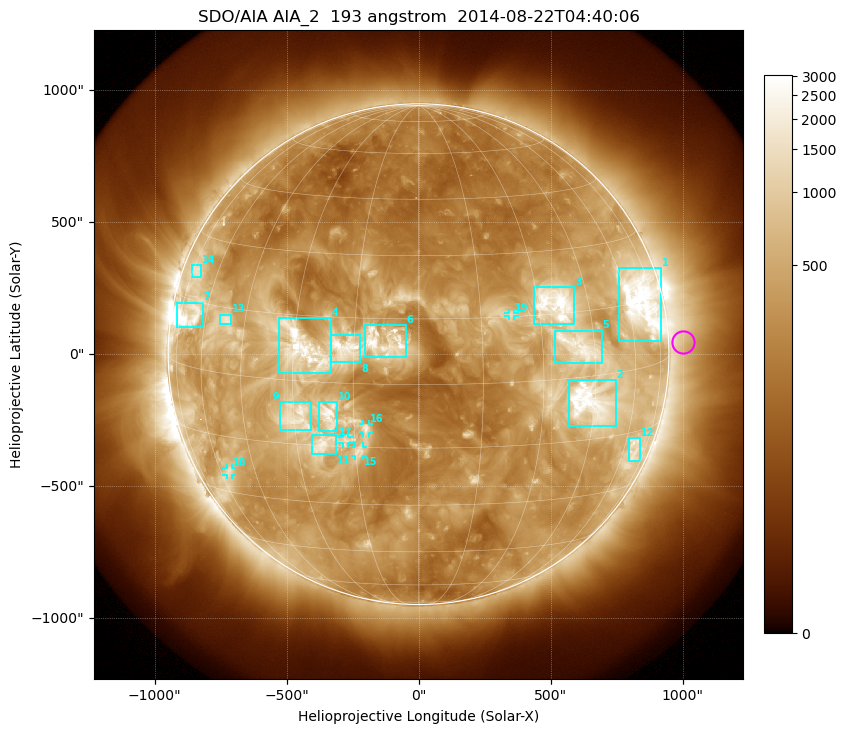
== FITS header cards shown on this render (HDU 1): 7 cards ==
TELESCOP= 'SDO/AIA'
INSTRUME= 'AIA_2'
WAVELNTH=                  193
WAVEUNIT= 'angstrom'
DATE-OBS= '2014-08-22T04:40:06.84'
CTYPE1  = 'HPLN-TAN'
CTYPE2  = 'HPLT-TAN'

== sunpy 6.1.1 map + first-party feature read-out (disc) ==
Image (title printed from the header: SDO/AIA AIA_2  193 angstrom  2014-08-22T04:40:06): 1024 x 1024 px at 2.4 arcsec/px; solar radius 949 arcsec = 395 px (full disc in frame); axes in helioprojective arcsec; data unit not stated in the header (colour bar unlabelled)
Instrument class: DISC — disc imager (sunpy class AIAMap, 193 A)
Bright regions (active regions / flare kernels): reference = the median radial profile (limb darkening/brightening removed); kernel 9 px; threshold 5 sigma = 919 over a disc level ~297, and >= 1.15x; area >= 12 px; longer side >= 9 px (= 22 arcsec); searched inside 0.97 R_sun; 19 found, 19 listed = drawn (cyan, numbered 1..; 5 of them under ~33 arcsec drawn as corner ticks so the feature stays visible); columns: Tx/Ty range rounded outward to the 5 arcsec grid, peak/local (2 s.f.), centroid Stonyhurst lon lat
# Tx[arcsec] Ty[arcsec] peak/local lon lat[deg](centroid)
1 755..920 50..330 14 +67 +15
2 565..750 -270..-95 12 +44 -6
3 440..590 115..255 12 +35 +17
4 -530..-330 -75..140 14 -27 +8
5 515..695 -35..90 6.6 +40 +7
6 -205..-45 -15..110 11 -8 +10
7 -915..-815 100..195 17 -69 +11
8 -335..-220 -30..75 9.6 -17 +8
9 -525..-405 -290..-180 6.7 -29 -9
10 -380..-310 -295..-180 9.2 -21 -8
11 -405..-310 -380..-305 6.9 -23 -15
12 795..840 -405..-320 4.7 +66 -19
13 -755..-710 110..150 6.2 -52 +12
14 -860..-820 290..335 4.1 -72 +22
15 -240..-210 -385..-350 5.5 -14 -16
16 -210..-185 -300..-265 5.5 -12 -10
17 -290..-265 -340..-315 4.7 -17 -13
18 -730..-705 -460..-430 4.6 -56 -24
19 340..365 145..155 4.5 +23 +16
Off-limb structures (1.02-1.3 R_sun): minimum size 162 px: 4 found; the strongest spans PA ~240..300 deg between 1.02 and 1.3 R_sun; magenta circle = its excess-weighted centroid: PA ~275 deg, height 1.06 R_sun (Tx ~1000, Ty ~45 arcsec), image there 1.6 x the reference